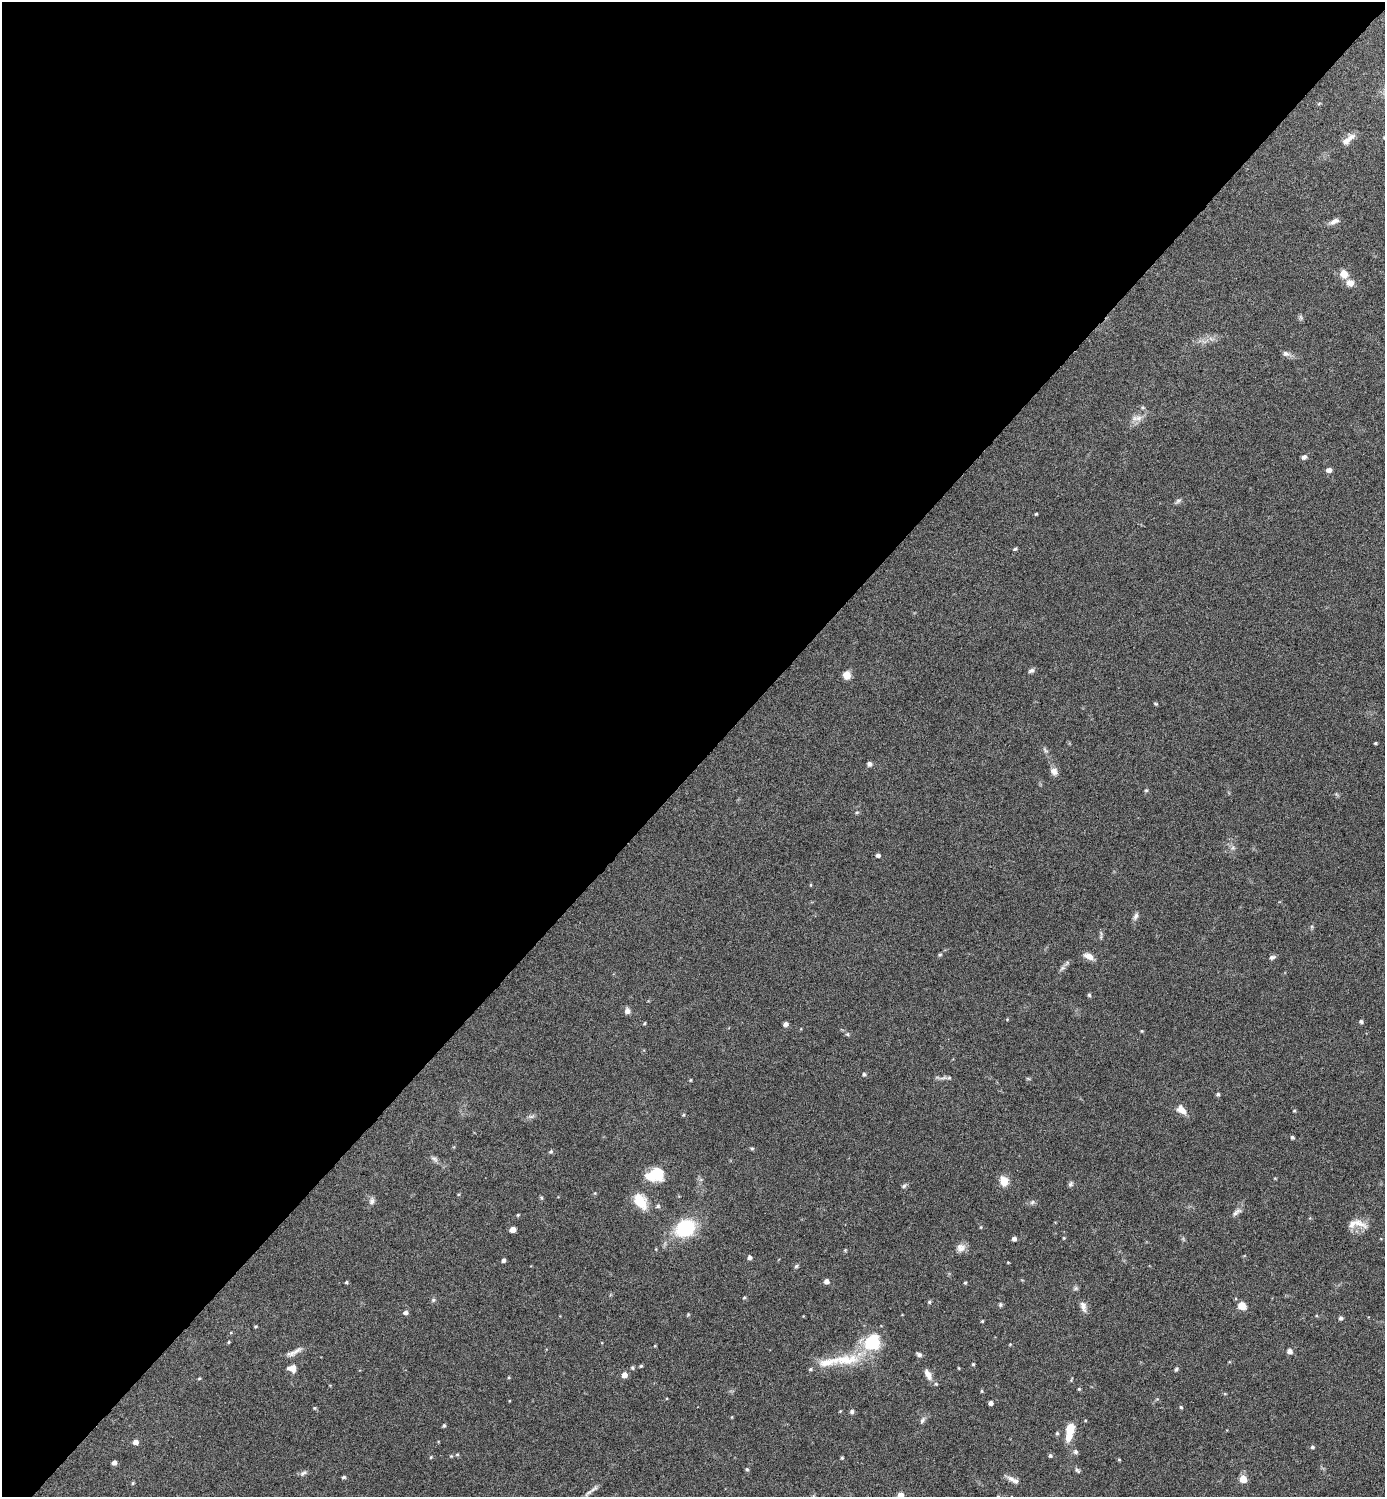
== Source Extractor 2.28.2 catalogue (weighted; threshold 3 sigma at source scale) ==
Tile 2 of 4 x 4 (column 2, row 1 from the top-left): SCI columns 1539-2921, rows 4489-5983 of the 5985 x 5984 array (HDU 1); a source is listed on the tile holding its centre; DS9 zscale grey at full resolution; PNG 1387 x 1499 px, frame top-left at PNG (2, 2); no overlay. Shown black and unused: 51% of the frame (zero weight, under 4 of 8 exposures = <1% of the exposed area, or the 3 px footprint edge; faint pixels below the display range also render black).
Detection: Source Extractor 2.28.2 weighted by HDU 2 'WHT'; one run over the whole footprint, this tile lists its part. Background 0.121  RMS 0.0053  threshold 0.0215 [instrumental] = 3 sigma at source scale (4.09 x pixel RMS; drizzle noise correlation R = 1.36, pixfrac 0.8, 0.05/0.05 arcsec/px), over >= 5 px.
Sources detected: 134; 7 inside a brighter listed object's ellipse — not listed separately; the other 127 listed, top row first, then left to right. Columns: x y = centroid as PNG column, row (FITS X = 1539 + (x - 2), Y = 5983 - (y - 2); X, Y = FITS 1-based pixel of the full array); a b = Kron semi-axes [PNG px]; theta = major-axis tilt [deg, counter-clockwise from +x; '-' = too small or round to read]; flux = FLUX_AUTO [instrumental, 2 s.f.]
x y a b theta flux
1351 137 13 9 27 2.9
1334 221 13 6 25 2.3
1344 274 10 9 - 4.2
1350 283 9 8 - 3.6
1286 354 10 7 -21 1.7
1138 418 12 7 14 2.7
1304 457 7 5 33 1.5
1329 470 5 5 - 2.3
1178 501 8 5 30 1.1
1036 514 4 3 - 0.46
1015 549 5 4 - 0.73
1031 671 8 5 25 1.3
847 675 9 8 - 3.6
1156 704 6 3 -19 0.47
1375 743 3 2 - 0.55
1045 750 10 3 -36 0.92
869 764 6 6 - 1.2
1054 771 10 9 - 2.4
1146 790 5 4 - 0.57
857 812 5 3 - 0.56
878 855 5 4 - 1.1
1136 916 9 6 64 1.5
940 954 6 4 2 0.56
1089 956 11 6 -24 3.5
1272 957 7 5 5 1.3
1062 968 9 5 25 1.2
1089 995 5 4 - 0.76
627 1011 7 6 - 2
1361 1022 5 4 - 1
644 1023 5 3 - 0.48
786 1024 5 4 - 1.8
1142 1031 4 4 - 0.45
847 1034 5 5 - 0.71
864 1074 5 4 - 0.82
949 1077 5 5 - 0.72
690 1080 4 4 - 0.47
1218 1094 4 4 - 0.89
1182 1110 13 8 -43 4.2
1294 1111 4 4 - 0.48
683 1115 5 4 - 0.52
531 1116 7 4 0 1
1292 1137 4 3 - 0.99
752 1148 6 4 0 0.64
551 1152 5 5 - 0.83
434 1159 11 5 -32 1.5
655 1174 21 14 16 14
1275 1178 4 3 - 0.4
1004 1181 13 10 -75 4.9
1071 1184 7 6 - 1.1
904 1186 7 5 24 0.94
541 1198 6 4 -89 0.61
372 1201 10 7 87 1.7
640 1201 22 14 -55 9.5
1032 1202 7 5 45 1
658 1206 6 5 - 0.86
1237 1212 16 5 37 2
518 1215 4 4 - 0.5
1359 1223 25 8 -22 4.8
981 1227 5 3 - 0.39
685 1228 21 17 27 27
513 1230 5 4 - 4.1
1064 1238 4 4 - 0.44
1014 1239 4 4 - 1.5
961 1248 12 10 34 3
845 1250 4 4 - 0.49
750 1257 4 4 - 1.5
503 1260 4 4 - 1.3
1008 1262 3 3 - 0.37
796 1266 6 5 - 0.73
826 1281 5 5 - 2.2
346 1282 4 3 - 0.63
965 1283 4 4 - 0.57
1076 1288 7 4 71 0.85
744 1298 4 4 - 0.58
433 1300 6 5 - 0.8
929 1302 5 4 - 0.68
1000 1305 5 5 - 0.83
1083 1306 14 7 -74 2.6
1242 1306 5 5 - 12
405 1313 5 4 - 1.4
1341 1318 6 5 - 0.93
982 1321 4 4 - 0.44
256 1326 4 3 - 0.51
229 1342 4 3 - 0.47
872 1342 11 11 - 27
1290 1351 5 5 - 2.7
294 1352 25 6 27 3.1
919 1355 7 5 -24 1.2
845 1360 49 14 4 18
973 1364 4 4 - 0.55
641 1366 4 4 - 0.61
292 1368 8 7 - 4.4
632 1368 5 5 - 0.71
1176 1369 5 4 - 0.98
928 1374 14 7 -62 3.1
624 1375 5 5 - 3.4
199 1378 5 3 - 0.48
1079 1389 4 4 - 0.56
982 1391 5 3 - 0.48
991 1403 4 4 - 1.8
1181 1407 4 4 - 0.61
314 1408 5 4 - 0.58
852 1411 5 5 - 1.2
732 1417 4 3 - 0.4
922 1420 9 5 54 1.2
444 1425 4 4 - 0.76
1070 1429 11 8 77 8.4
1057 1433 5 4 - 0.69
135 1442 5 5 - 2.6
1312 1447 5 4 - 0.83
1075 1452 6 5 - 1.2
457 1454 6 4 1 0.58
1050 1455 5 4 - 0.82
451 1456 4 4 - 0.45
431 1457 4 4 - 0.49
842 1458 4 3 - 0.58
1119 1459 4 3 - 0.48
114 1463 5 4 - 2
747 1469 5 4 - 0.68
1077 1470 8 5 -45 0.96
303 1473 10 4 33 1.2
344 1477 5 4 - 0.83
1011 1479 11 7 -19 2.5
1243 1479 5 5 - 8.4
133 1483 5 5 - 0.56
594 1489 14 5 33 1.8
900 1495 5 5 - 5.1
Isophote crosses this tile's border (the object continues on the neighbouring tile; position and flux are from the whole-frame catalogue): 1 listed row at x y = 900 1495